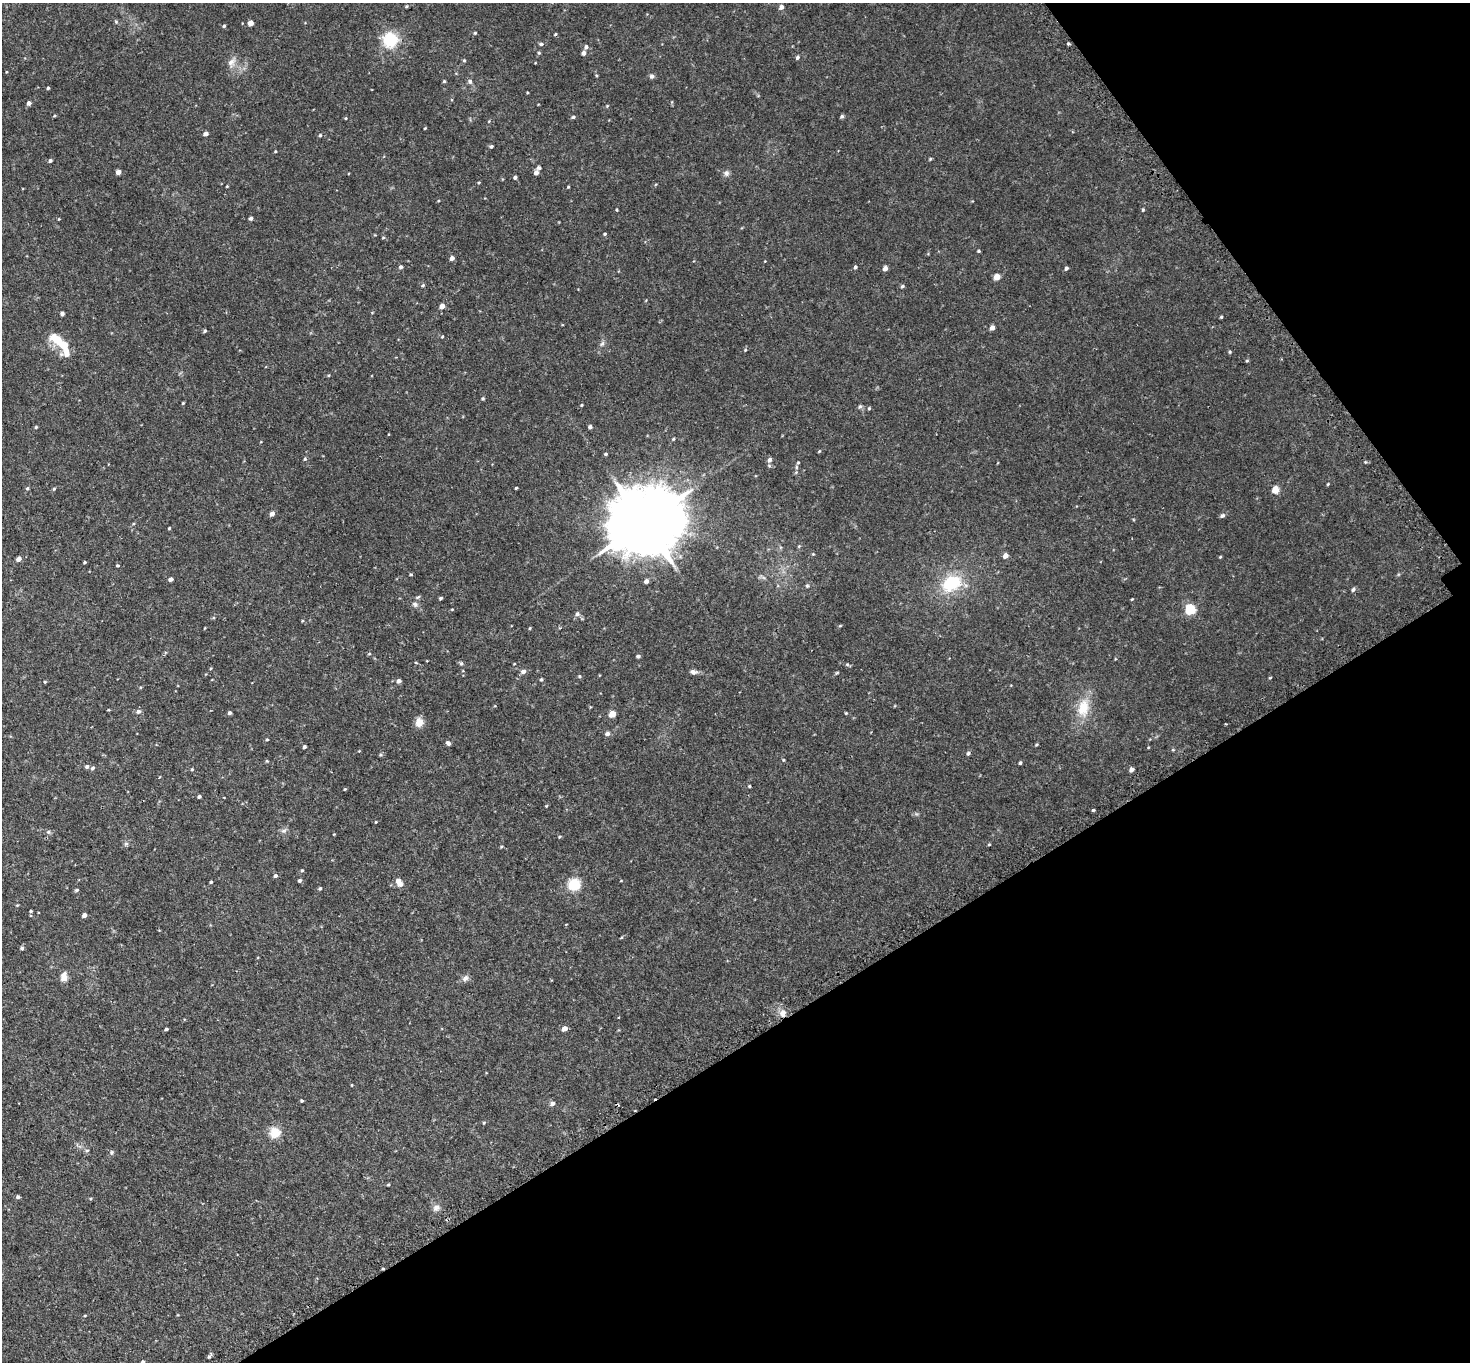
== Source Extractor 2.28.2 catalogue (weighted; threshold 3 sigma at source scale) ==
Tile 12 of 4 x 4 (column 4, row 3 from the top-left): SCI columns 4445-5912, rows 1683-3042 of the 5953 x 5945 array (HDU 1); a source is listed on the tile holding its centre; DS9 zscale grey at full resolution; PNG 1472 x 1364 px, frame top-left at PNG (2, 3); no overlay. Shown black and unused: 30% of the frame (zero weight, under 2 of 3 exposures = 3% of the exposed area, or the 3 px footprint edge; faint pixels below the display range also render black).
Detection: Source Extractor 2.28.2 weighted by HDU 2 'WHT'; one run over the whole footprint, this tile lists its part. Background 0.0589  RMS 0.005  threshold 0.0224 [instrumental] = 3 sigma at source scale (4.5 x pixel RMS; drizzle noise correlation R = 1.50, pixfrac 1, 0.05/0.05 arcsec/px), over >= 5 px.
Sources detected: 188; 2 cosmic-ray / hot-pixel residue — not listed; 3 inside a brighter listed object's ellipse — not listed separately; the other 183 listed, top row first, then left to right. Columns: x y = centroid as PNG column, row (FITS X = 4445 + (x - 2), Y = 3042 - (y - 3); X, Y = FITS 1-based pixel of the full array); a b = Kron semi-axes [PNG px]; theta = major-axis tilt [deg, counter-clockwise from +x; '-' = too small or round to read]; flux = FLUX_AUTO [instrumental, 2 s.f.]
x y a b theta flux
407 6 5 3 - 0.4
781 7 5 5 - 1.8
116 22 6 4 -47 0.57
250 23 4 4 - 4.1
224 26 4 4 - 0.65
475 33 4 4 - 0.5
555 34 4 3 - 0.52
390 40 20 20 - 15
541 44 5 4 - 0.81
1069 44 4 3 - 0.62
586 47 6 5 - 1
539 53 5 4 - 0.63
583 53 5 4 - 1.4
797 58 5 4 - 0.85
464 60 4 4 - 0.51
232 62 15 9 57 3.2
652 76 5 5 - 1.3
444 81 4 4 - 0.55
470 81 7 6 - 1.1
48 88 3 3 - 0.7
29 103 4 4 - 1.6
607 106 5 4 - 0.41
54 116 4 3 - 0.48
842 116 5 4 - 0.8
573 117 5 4 - 0.74
346 118 4 3 - 0.39
425 128 3 3 - 0.35
206 134 4 4 - 2.1
320 135 4 4 - 0.52
491 146 5 4 - 0.76
275 151 4 3 - 0.44
930 159 5 4 - 0.49
50 161 5 4 - 0.86
539 168 6 5 - 1
118 172 4 4 - 2.7
536 173 5 5 - 1.6
726 173 8 7 - 1.5
515 177 4 4 - 0.99
479 183 4 3 - 0.43
227 186 3 3 - 0.36
568 187 3 3 - 0.4
617 210 3 3 - 0.5
1143 210 4 3 - 0.51
251 218 4 3 - 1.1
59 219 3 3 - 0.32
605 234 4 3 - 0.54
383 237 5 3 - 0.42
978 251 4 3 - 0.55
452 258 5 5 - 1.7
401 267 5 4 - 1.1
855 267 5 4 - 0.85
885 268 5 4 - 2.1
1066 268 5 4 - 1
997 277 5 5 - 4.5
423 285 5 4 - 0.6
902 286 5 4 - 0.69
442 306 5 5 - 2.6
62 313 4 4 - 0.83
1221 317 3 3 - 0.51
992 328 5 4 - 2.2
204 331 4 3 - 0.75
442 337 4 3 - 0.38
55 338 17 12 -41 7.2
602 344 9 5 62 1.3
745 350 4 4 - 0.51
1230 352 4 4 - 0.5
67 353 15 14 - 4.4
1247 361 5 3 - 0.43
266 367 4 2 - 0.35
483 398 5 4 - 0.54
183 403 4 3 - 0.46
582 405 4 3 - 0.41
860 406 6 5 - 0.81
869 408 5 4 - 0.49
36 427 4 3 - 0.51
590 427 4 4 - 0.98
673 439 3 3 - 0.46
819 451 5 3 - 0.38
606 454 4 3 - 0.55
305 459 5 4 - 0.55
769 460 6 5 - 1.7
798 462 5 5 - 0.64
1328 484 4 3 - 0.42
516 487 3 3 - 0.99
27 488 5 4 - 0.68
54 489 5 4 - 0.5
1275 490 6 5 - 5.8
272 514 5 4 - 2.2
1222 516 7 5 31 1
645 522 23 16 27 5600
169 528 4 3 - 0.42
799 546 5 4 - 0.44
813 554 4 4 - 0.39
1005 556 5 5 - 2.3
1220 557 4 3 - 0.41
19 559 4 4 - 2.7
84 562 3 3 - 0.58
117 565 4 3 - 0.57
411 574 4 3 - 0.52
763 577 7 4 -19 0.89
171 579 4 4 - 1.7
646 581 4 4 - 1.6
951 583 23 16 31 22
807 586 5 4 - 0.63
1353 590 6 5 - 0.96
440 598 3 3 - 0.67
1132 599 4 3 - 0.37
415 604 9 7 -41 1.5
1190 609 6 6 - 26
577 614 6 6 - 1.2
840 626 5 3 - 0.43
530 628 5 3 - 0.39
369 654 5 3 - 0.42
638 656 4 4 - 0.82
416 663 5 3 - 0.42
461 663 5 5 - 0.73
847 664 6 4 -19 0.62
523 671 6 5 - 1.7
693 672 10 6 -7 1.6
580 676 5 4 - 0.58
1270 678 4 3 - 0.37
541 679 4 4 - 0.63
399 681 5 4 - 1.7
45 682 3 3 - 0.41
1083 708 23 15 82 12
138 711 7 5 14 1.4
229 713 4 4 - 0.89
846 713 4 3 - 0.39
612 714 5 4 - 5.5
419 722 9 8 - 4.8
607 734 6 5 - 1.4
267 739 4 3 - 0.48
448 743 5 5 - 1.3
1036 745 5 3 - 0.45
304 747 4 3 - 1
968 753 5 4 - 0.86
380 755 5 4 - 0.6
267 761 5 4 - 0.47
1020 763 4 3 - 0.7
87 766 5 5 - 1.2
92 768 6 4 31 0.9
192 769 4 4 - 0.48
1131 770 4 4 - 1.6
749 786 3 3 - 0.45
345 789 4 3 - 0.41
199 796 4 3 - 0.87
546 806 4 3 - 0.38
1093 810 3 2 - 0.96
284 831 9 5 -4 1.2
48 832 6 5 - 0.82
559 837 4 3 - 0.45
126 844 7 5 43 0.94
989 844 4 3 - 0.39
302 870 4 4 - 0.45
275 876 5 5 - 0.97
300 880 4 4 - 0.86
398 881 7 7 - 2.2
211 882 3 3 - 0.53
574 884 13 12 - 11
320 888 5 4 - 0.6
77 890 5 4 - 0.77
31 911 3 3 - 0.5
84 915 4 4 - 2
22 948 5 4 - 0.94
64 977 11 7 83 3.3
465 978 9 7 46 1.8
783 1013 11 8 81 3.1
166 1029 3 3 - 0.83
564 1029 5 5 - 2.5
352 1085 3 3 - 0.37
302 1101 3 3 - 0.59
552 1104 6 5 - 1.7
484 1122 5 3 - 0.45
275 1132 14 14 - 6.1
87 1150 5 3 - 0.57
112 1152 7 4 84 0.75
388 1185 4 3 - 0.46
18 1197 4 4 - 0.94
91 1199 4 3 - 0.4
436 1208 11 8 27 2
85 1316 4 3 - 0.36
209 1357 5 5 - 0.69
143 1362 4 4 - 0.87
Overlapping masked pixels (flux is a lower limit): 1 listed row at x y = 783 1013
Isophote crosses this tile's border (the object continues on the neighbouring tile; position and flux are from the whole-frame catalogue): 1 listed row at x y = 143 1362